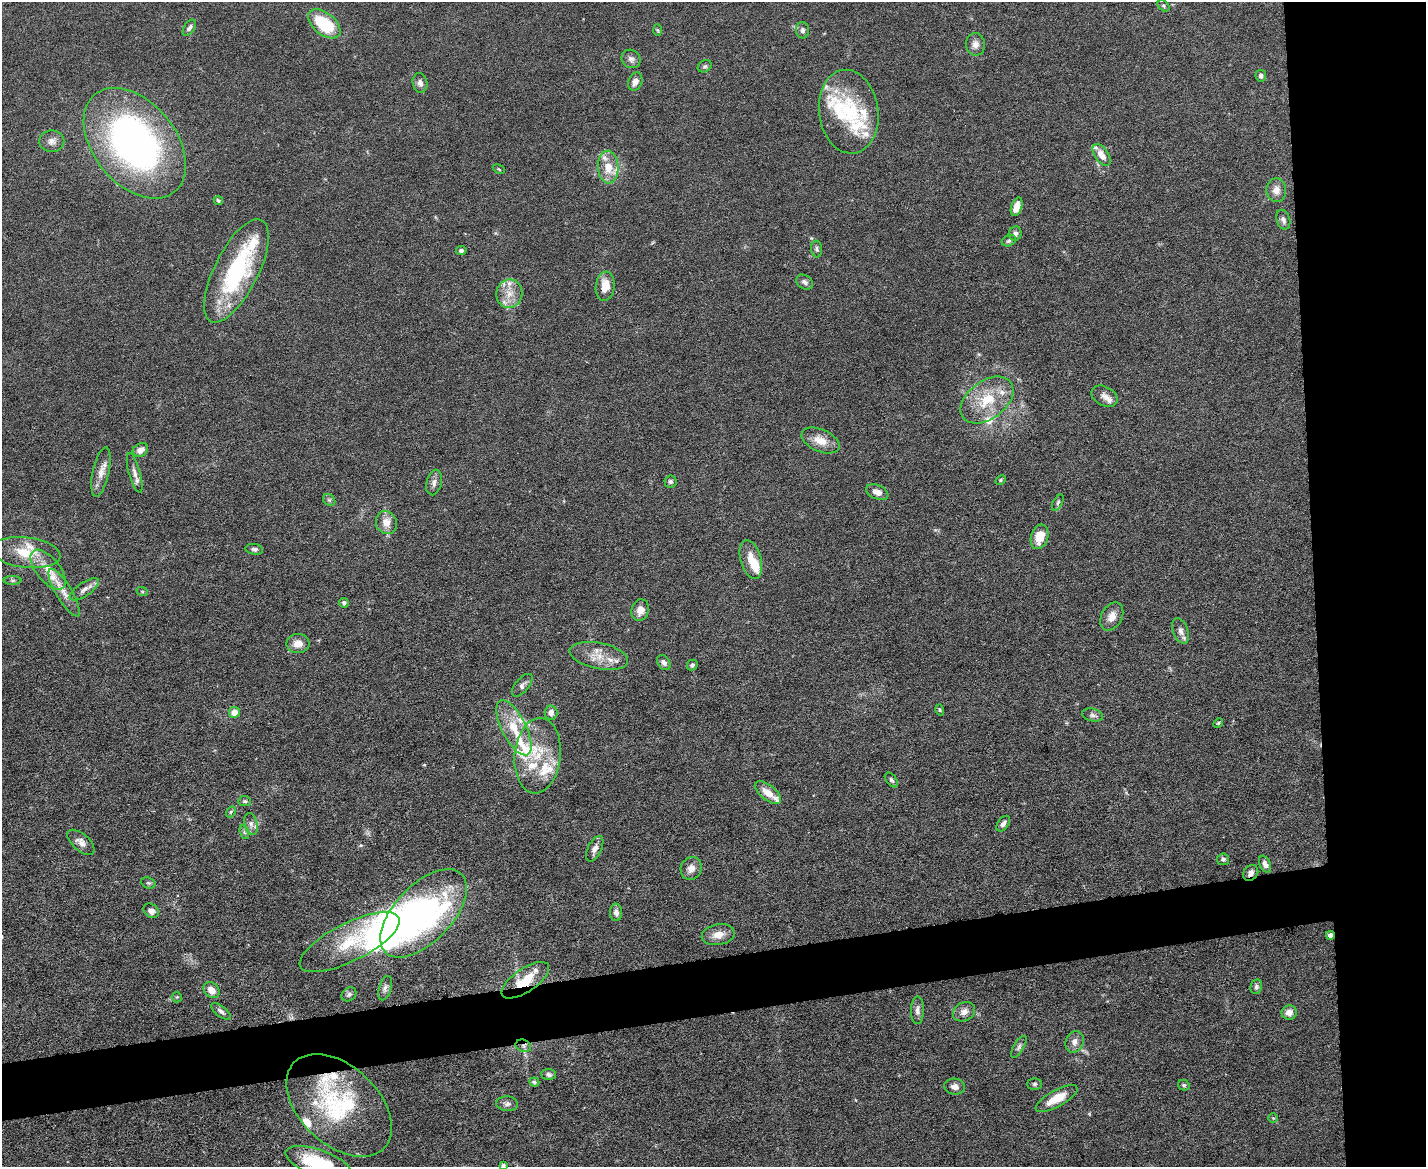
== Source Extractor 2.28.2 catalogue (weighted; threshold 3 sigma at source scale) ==
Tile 6 of 3 x 4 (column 3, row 2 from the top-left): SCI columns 2978-4401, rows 2331-3495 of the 4641 x 4660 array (HDU 1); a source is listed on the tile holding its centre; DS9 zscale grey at full resolution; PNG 1428 x 1169 px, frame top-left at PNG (2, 2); each listed source drawn as its Kron ellipse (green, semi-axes under 4 px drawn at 4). Shown black and unused: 12% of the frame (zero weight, under 5 of 9 exposures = <1% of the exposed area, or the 3 px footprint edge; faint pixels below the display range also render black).
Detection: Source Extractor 2.28.2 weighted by HDU 2 'WHT'; one run over the whole footprint, this tile lists its part. Background 0.0828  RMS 0.0041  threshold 0.0169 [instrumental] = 3 sigma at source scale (4.09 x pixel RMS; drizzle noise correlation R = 1.36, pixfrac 0.8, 0.05/0.05 arcsec/px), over >= 5 px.
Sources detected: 139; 2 inside a brighter object's white glare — neither listed nor drawn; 26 inside a brighter listed object's ellipse — not listed separately; the other 111 listed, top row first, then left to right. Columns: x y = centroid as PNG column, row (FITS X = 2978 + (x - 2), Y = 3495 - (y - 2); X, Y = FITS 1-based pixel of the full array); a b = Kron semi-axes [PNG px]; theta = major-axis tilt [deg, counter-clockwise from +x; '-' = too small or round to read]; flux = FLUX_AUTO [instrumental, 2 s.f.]
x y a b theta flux
1163 6 7 5 -41 0.65
324 24 19 10 -39 19
189 28 9 5 57 1.1
657 30 6 4 -87 0.46
803 30 8 6 88 1.2
975 44 11 9 -82 2.3
631 59 10 8 -40 1.7
705 66 7 5 30 0.76
1261 76 5 5 - 1.1
635 82 9 6 70 2.5
420 83 10 7 -78 1.6
849 112 42 29 -82 27
52 141 12 11 - 2.6
135 143 63 41 -51 160
1102 155 12 7 -54 3.9
608 167 16 10 -86 6.3
499 169 6 3 -24 0.39
1276 190 12 10 -87 2.9
218 200 5 4 - 0.63
1017 207 10 5 71 3.9
1283 220 10 6 -74 1.5
1015 234 7 6 - 1.3
1009 241 7 5 22 0.83
817 249 8 5 -83 0.89
461 250 5 4 - 0.91
236 271 57 22 63 47
805 282 9 6 -33 1.4
605 286 15 9 83 6
509 294 14 13 - 5.1
1105 396 14 9 -28 2.2
987 400 30 19 37 14
820 440 20 11 -23 5.3
140 450 8 6 30 2.6
101 472 25 8 77 4
135 473 20 5 -74 2.3
1000 480 5 4 - 0.51
670 481 6 6 - 0.85
434 483 13 7 77 1.9
877 492 12 7 -24 2.5
329 500 6 5 - 0.81
1058 502 9 4 63 0.84
386 523 11 10 - 4
1040 537 12 8 74 6.6
254 549 9 5 -9 1.2
26 553 35 15 -6 11
751 560 20 10 -74 5.7
48 570 24 12 -51 6.6
12 580 9 4 0 0.76
84 589 17 6 34 2.3
142 591 6 3 -19 0.49
64 593 27 8 -59 4.6
344 603 5 4 - 0.78
640 610 11 8 76 3.4
1112 616 15 10 62 3.5
1181 631 13 7 -69 2.2
298 644 11 9 2 3.4
599 656 30 13 -12 7.1
664 662 8 6 -55 1.5
692 665 6 5 - 0.95
522 685 14 6 50 1.5
940 710 6 4 -74 0.47
234 712 5 5 - 3.9
551 713 7 6 - 2
1093 715 11 6 -13 1.1
1218 723 5 4 - 0.48
514 728 30 12 -63 10
538 756 38 23 84 19
891 780 8 5 -51 0.93
768 793 15 7 -37 4.5
245 801 6 5 - 0.69
231 812 6 4 59 0.53
251 824 11 6 -75 1.8
1003 824 9 5 52 1.5
244 832 7 4 -71 0.86
81 842 16 8 -41 2.6
595 849 14 6 64 2.1
1223 859 6 6 - 1.1
1265 864 9 5 -66 1.7
691 868 11 10 - 2.8
1251 873 9 7 51 1.7
148 883 7 5 -19 0.75
151 911 8 6 -40 2.3
616 912 9 6 -89 1.6
424 913 55 28 46 91
718 935 17 10 11 4
1330 935 4 4 - 1.9
349 942 55 19 27 18
525 980 27 11 34 9.9
1256 987 7 5 78 0.94
385 988 12 6 72 1.5
211 990 9 7 -40 3.7
349 994 8 6 39 0.99
177 997 5 5 - 0.52
917 1010 14 6 89 2
221 1011 12 5 -37 1.4
964 1012 11 9 28 2.5
1289 1012 7 7 - 2.9
1075 1042 11 9 68 2.4
523 1046 8 6 -22 1.3
1019 1047 12 5 59 1.2
549 1075 7 5 -3 1.1
534 1082 5 4 - 0.94
1035 1084 7 5 1 0.86
1184 1085 6 5 - 0.68
955 1087 10 8 -9 1.8
1057 1098 23 8 29 6.5
507 1104 11 7 -4 1.4
339 1105 62 39 -43 46
1273 1118 5 4 - 0.42
318 1163 34 13 -19 25
503 1165 4 4 - 0.71
Overlapping masked pixels (flux is a lower limit): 5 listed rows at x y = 1251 873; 1330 935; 525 980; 523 1046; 339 1105
Isophote crosses this tile's border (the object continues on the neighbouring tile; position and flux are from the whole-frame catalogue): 2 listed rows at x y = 318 1163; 503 1165